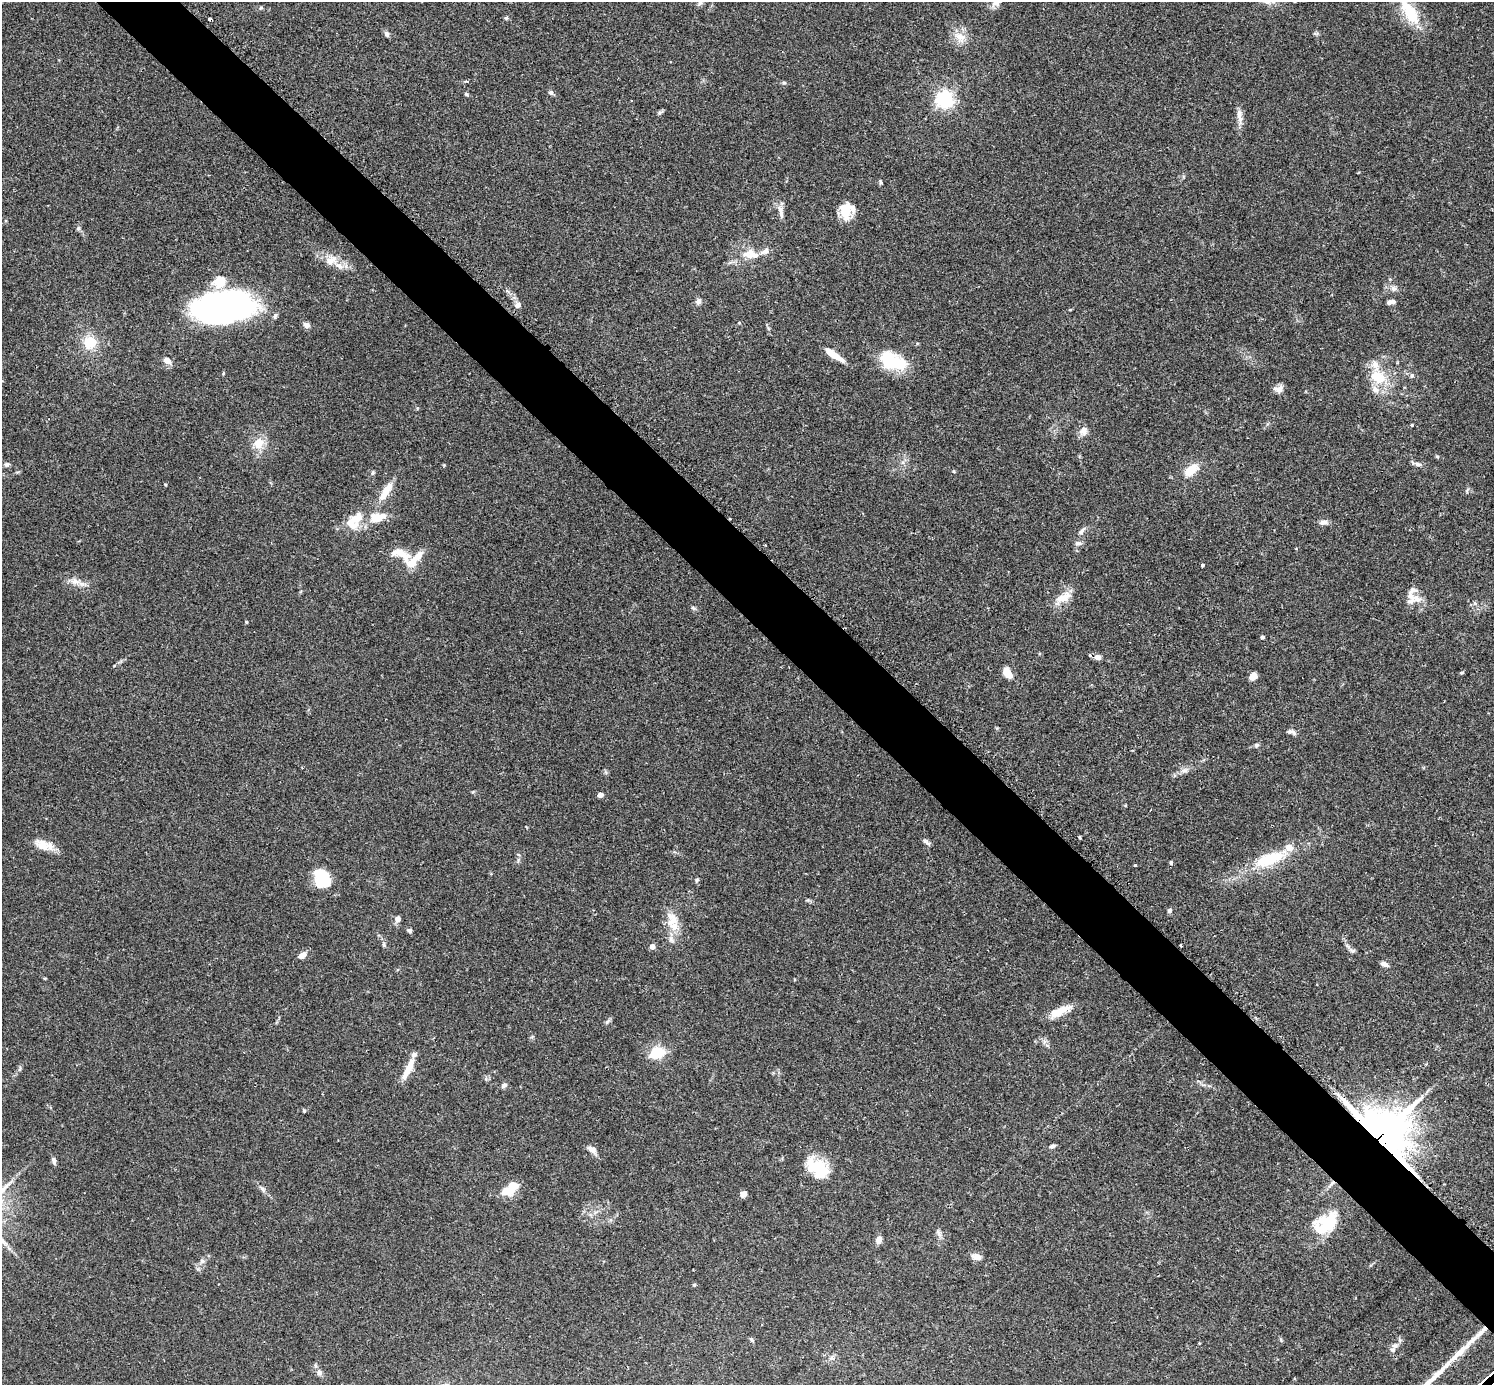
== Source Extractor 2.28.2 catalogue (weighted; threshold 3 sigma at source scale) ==
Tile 6 of 4 x 4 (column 2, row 2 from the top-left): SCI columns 1533-3024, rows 2954-4336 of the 6041 x 6040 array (HDU 1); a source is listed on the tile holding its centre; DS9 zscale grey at full resolution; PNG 1496 x 1387 px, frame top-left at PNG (2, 2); no overlay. Shown black and unused: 5% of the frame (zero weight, under 2 of 3 exposures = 2% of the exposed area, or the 3 px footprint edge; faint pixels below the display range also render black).
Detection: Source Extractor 2.28.2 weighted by HDU 2 'WHT'; one run over the whole footprint, this tile lists its part. Background 0.101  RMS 0.0058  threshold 0.0263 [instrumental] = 3 sigma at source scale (4.5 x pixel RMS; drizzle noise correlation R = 1.50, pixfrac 1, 0.05/0.05 arcsec/px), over >= 5 px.
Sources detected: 134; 5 inside a brighter object's white glare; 3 cosmic-ray / hot-pixel residue — not listed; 16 inside a brighter listed object's ellipse — not listed separately; the other 110 listed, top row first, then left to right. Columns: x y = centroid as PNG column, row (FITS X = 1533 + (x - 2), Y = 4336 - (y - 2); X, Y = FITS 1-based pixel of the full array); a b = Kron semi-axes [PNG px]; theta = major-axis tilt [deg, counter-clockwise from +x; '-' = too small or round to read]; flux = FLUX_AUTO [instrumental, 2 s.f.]
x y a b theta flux
997 2 17 8 42 4.2
700 3 8 6 32 1.5
261 8 6 4 29 0.81
1409 12 41 16 -58 21
506 18 5 5 - 0.85
387 34 9 6 -67 1.5
960 37 20 13 -35 7.6
784 83 6 4 -1 0.82
551 92 7 6 - 1.3
466 94 6 4 -32 0.87
944 99 6 6 - 230
659 112 8 5 34 1.1
1240 116 24 6 -84 4.3
881 182 6 4 -87 0.85
846 210 19 12 86 12
781 212 20 6 -79 3.6
78 228 6 5 - 1.1
751 254 25 13 -7 10
331 260 19 12 18 7.4
1393 289 8 7 - 2.1
698 301 9 7 65 2.1
1391 302 10 5 9 2.3
518 305 8 6 33 2.7
221 309 49 30 -4 160
275 316 8 5 68 1.2
306 325 8 7 - 2.5
90 342 15 14 - 13
834 355 21 6 -34 9.7
167 360 9 6 -38 4.1
893 361 33 18 -20 25
1412 376 7 5 87 1
1378 377 22 16 -18 17
1280 389 12 8 44 3.1
1412 425 4 3 - 0.55
1083 431 11 10 - 3.8
259 443 16 14 59 8.6
1437 456 5 3 - 0.66
7 464 8 6 22 1.4
1418 464 10 5 -9 1.8
1191 470 19 10 38 10
372 473 6 4 88 0.83
165 484 4 3 - 0.5
386 491 29 9 56 9.8
358 518 25 15 69 11
377 518 20 11 13 12
1323 522 12 6 8 2.4
1081 531 13 6 51 2.3
1078 543 9 7 1 2
1296 549 4 3 - 0.44
401 554 37 14 -31 12
1202 565 4 3 - 0.83
75 581 14 9 -13 4.5
1064 597 24 11 26 8.1
1417 599 17 9 -33 5.7
1475 603 6 5 - 1.1
693 608 6 5 - 1
246 622 4 3 - 0.78
1262 637 4 3 - 1.2
1098 657 7 6 - 3.2
1007 673 13 8 -58 6.5
1461 673 4 4 - 0.78
1253 676 8 6 47 3.4
1292 732 11 6 -9 1.9
1256 745 6 6 - 1.1
1184 770 11 6 8 2.6
600 795 5 4 - 2.5
1080 837 3 3 - 1
42 842 23 12 0 7.6
926 842 12 5 -39 1.6
1269 859 43 15 20 28
1171 863 5 3 - 1.1
1135 865 3 3 - 1.1
322 874 17 15 50 16
697 880 7 4 61 0.87
1170 910 7 5 58 1.3
397 919 8 7 - 2.3
672 920 24 17 -78 11
409 930 5 5 - 1.4
384 945 7 5 -85 1.2
652 946 5 5 - 3.6
1352 950 10 5 -17 1.6
302 955 10 6 31 3.9
1384 964 9 6 -23 2.3
1060 1011 28 8 24 10
607 1021 9 4 51 1.2
657 1052 18 14 17 15
1426 1064 4 3 - 0.69
20 1069 9 3 77 1.1
408 1069 30 7 65 8.8
504 1085 8 5 34 1.5
304 1111 5 4 - 0.74
1382 1139 32 28 80 1600
1052 1146 8 5 19 1.5
592 1150 14 7 -43 3.2
54 1161 10 5 -75 1.9
818 1167 31 18 -22 21
512 1185 22 9 34 9.7
263 1189 11 5 -48 1.9
743 1194 7 6 - 3.4
1325 1224 32 20 34 24
938 1233 12 5 -65 2
879 1240 8 6 73 3.7
976 1257 13 8 -10 3.3
202 1261 7 5 -45 1.4
694 1285 5 4 - 0.64
752 1340 7 4 -49 0.89
1281 1340 6 4 -72 0.74
1394 1345 8 6 1 1.7
832 1358 7 7 - 1.9
319 1372 8 7 - 2.1
Overlapping masked pixels (flux is a lower limit): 1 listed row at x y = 1382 1139
Isophote crosses this tile's border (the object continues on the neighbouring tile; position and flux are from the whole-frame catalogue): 2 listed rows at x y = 997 2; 1409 12